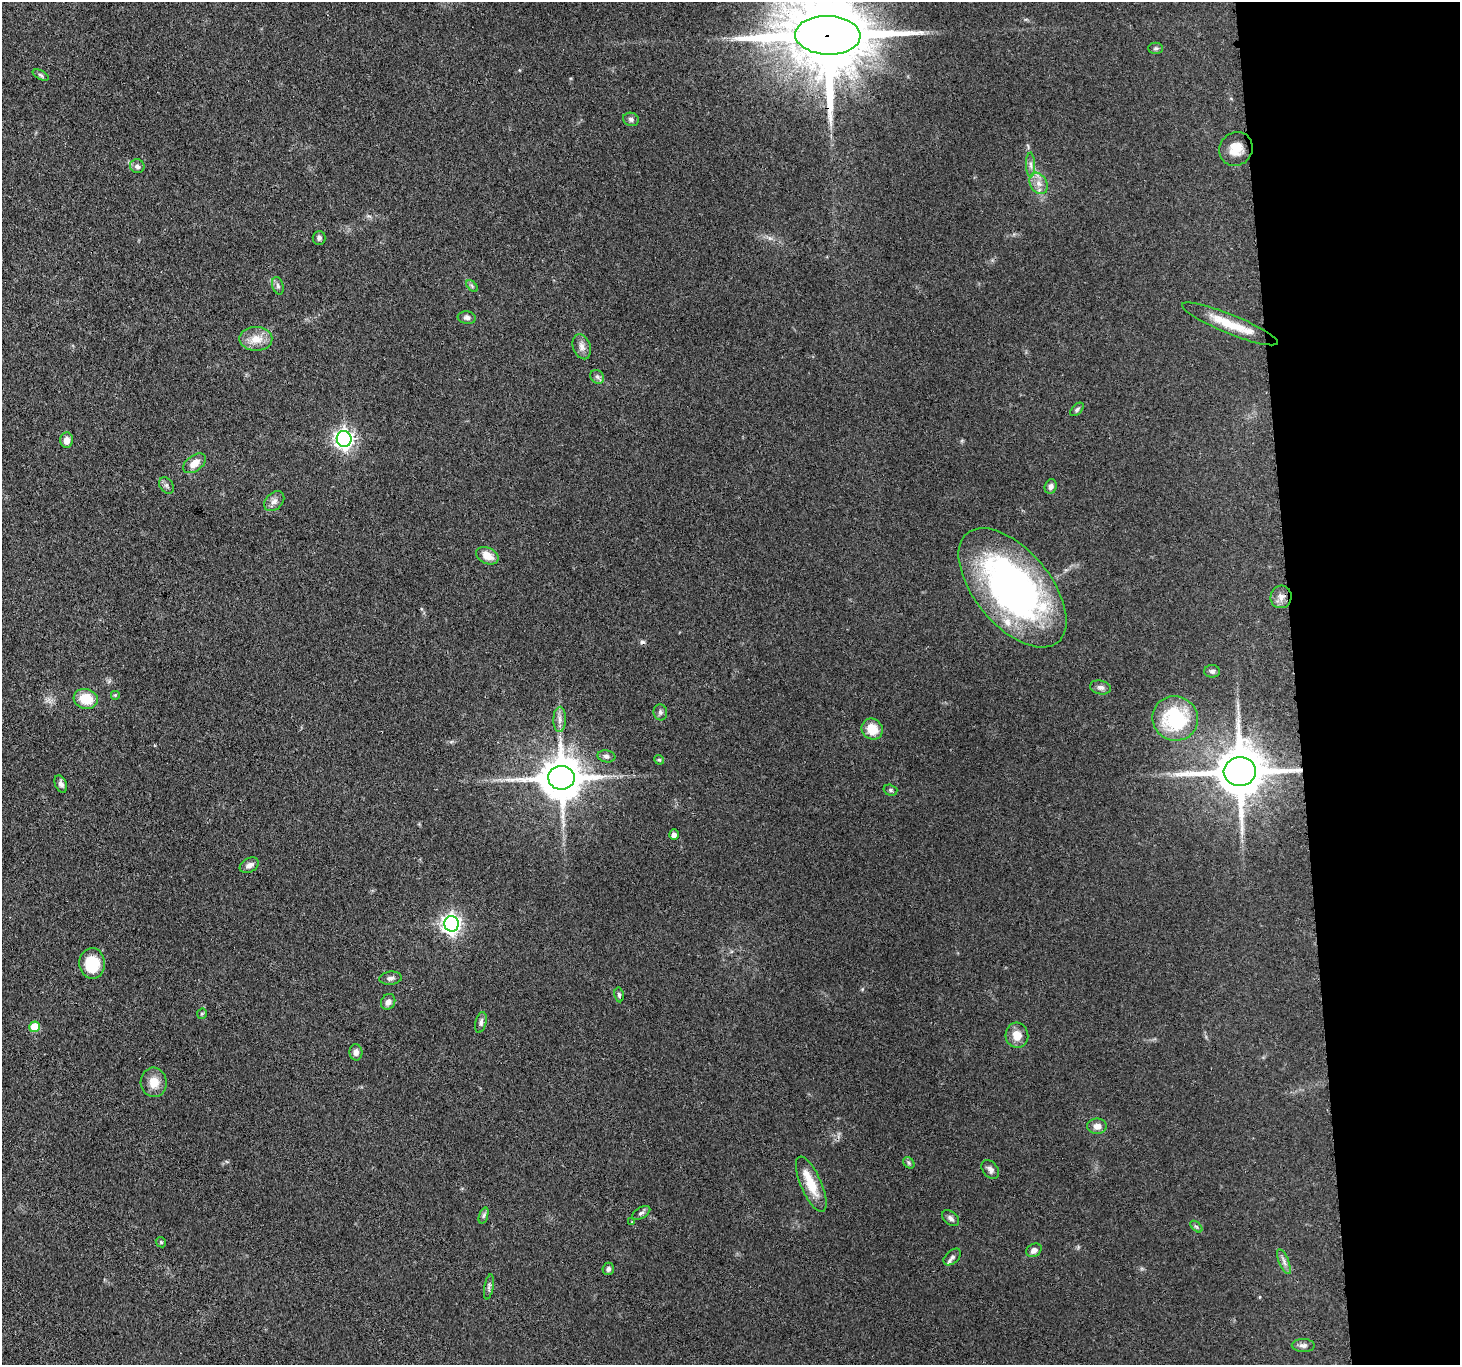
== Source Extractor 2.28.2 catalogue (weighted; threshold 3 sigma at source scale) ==
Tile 6 of 3 x 3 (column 3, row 2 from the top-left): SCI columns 2938-4395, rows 1501-2863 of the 4416 x 4389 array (HDU 1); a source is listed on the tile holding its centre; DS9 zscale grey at full resolution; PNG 1462 x 1367 px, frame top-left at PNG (2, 2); each listed source drawn as its Kron ellipse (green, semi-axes under 4 px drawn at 4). Shown black and unused: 11% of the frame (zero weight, under 3 of 4 exposures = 3% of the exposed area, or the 3 px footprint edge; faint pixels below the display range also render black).
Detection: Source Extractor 2.28.2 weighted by HDU 2 'WHT'; one run over the whole footprint, this tile lists its part. Background 0.112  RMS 0.0053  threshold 0.0237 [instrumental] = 3 sigma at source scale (4.5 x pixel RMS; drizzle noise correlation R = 1.50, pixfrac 1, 0.05/0.05 arcsec/px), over >= 5 px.
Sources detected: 71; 1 cosmic-ray / hot-pixel residue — neither listed nor drawn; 1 inside a brighter listed object's ellipse — not listed separately; the other 69 listed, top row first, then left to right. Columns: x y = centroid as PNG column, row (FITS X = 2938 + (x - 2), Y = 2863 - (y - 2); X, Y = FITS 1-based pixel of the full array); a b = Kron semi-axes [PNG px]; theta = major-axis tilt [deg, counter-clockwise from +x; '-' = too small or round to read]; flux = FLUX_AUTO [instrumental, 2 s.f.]
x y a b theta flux
828 35 32 19 -2 9900
1156 48 7 5 0 1.1
41 75 8 4 -28 1
631 119 8 6 -19 1.5
1236 149 17 16 - 7.9
1031 165 12 4 -89 2
137 166 7 7 - 2.2
1038 183 11 8 -58 4
319 238 7 6 - 1.3
278 286 9 5 -72 1.4
472 286 7 4 -46 0.82
467 318 9 6 -8 1.6
1230 324 51 9 -22 15
256 339 16 12 0 7.6
582 347 13 8 -71 3.1
597 377 7 6 - 1.5
1077 409 8 5 44 1.1
344 439 8 7 - 240
67 440 7 6 - 3.7
194 463 13 7 36 5.4
166 485 9 6 -56 1.5
1051 486 7 6 - 2.1
274 501 11 8 44 2.7
487 556 12 8 -26 6.2
1013 588 71 38 -50 190
1281 597 11 10 - 3.6
1212 671 7 6 - 1.3
1100 687 10 6 -12 1.9
115 695 5 5 - 0.65
86 699 12 10 -15 12
660 712 8 7 - 1.5
1175 718 23 22 - 41
560 719 12 6 88 2.7
872 729 11 10 - 9.2
606 756 9 6 -11 1.7
659 760 5 4 - 0.67
1240 772 16 14 5 2800
561 778 13 12 - 2000
61 784 9 5 -67 1.8
890 790 7 5 -16 1
674 835 5 5 - 2.7
249 865 10 7 30 2.7
451 924 8 7 - 230
92 963 15 13 -87 16
391 978 11 6 6 1.8
619 995 7 4 -82 1.3
388 1002 8 7 - 2.6
202 1014 5 5 - 0.67
481 1022 10 5 76 1.7
35 1027 5 5 - 16
1017 1035 12 11 - 6.2
356 1052 8 6 -86 2.4
154 1082 15 13 -83 6.9
1097 1126 9 8 - 3.2
909 1163 6 5 - 0.91
990 1169 10 7 -51 2.3
811 1184 30 10 -66 12
641 1213 10 5 30 1.5
484 1215 8 3 71 0.98
951 1218 10 6 -40 1.7
632 1222 4 4 - 0.46
1196 1227 7 4 -43 0.9
161 1242 5 4 - 0.65
1034 1250 8 6 33 2.4
952 1257 10 6 41 1.8
1284 1262 13 5 -67 2.1
608 1269 6 5 - 1.4
489 1287 13 4 79 1.4
1303 1345 11 6 -2 1.9
Overlapping masked pixels (flux is a lower limit): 3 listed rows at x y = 828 35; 1013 588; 1240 772
Isophote crosses this tile's border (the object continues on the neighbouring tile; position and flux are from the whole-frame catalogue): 1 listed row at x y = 828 35